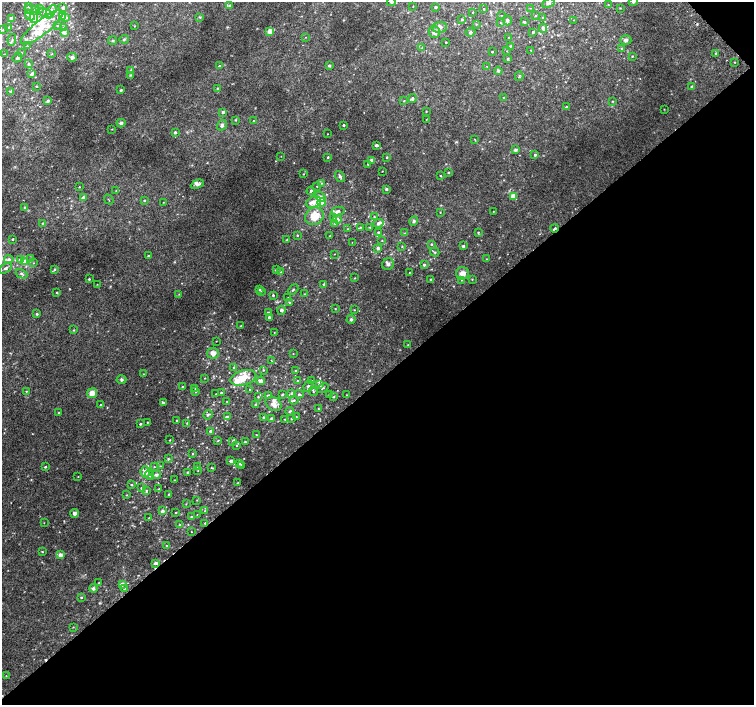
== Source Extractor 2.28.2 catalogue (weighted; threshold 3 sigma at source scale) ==
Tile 12 of 4 x 4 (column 4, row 3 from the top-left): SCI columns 4540-6043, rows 1581-2986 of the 6077 x 6036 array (HDU 1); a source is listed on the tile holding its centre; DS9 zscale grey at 2 x 2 block average (1 PNG px = mean of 2 x 2 image px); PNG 756 x 707 px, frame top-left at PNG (2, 2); each listed source drawn as its Kron ellipse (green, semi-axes under 4 px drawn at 4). Shown black and unused: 46% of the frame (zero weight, under 2 of 3 exposures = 2% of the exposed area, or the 3 px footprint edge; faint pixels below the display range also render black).
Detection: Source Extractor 2.28.2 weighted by HDU 2 'WHT'; one run over the whole footprint, this tile lists its part. Background 0.0287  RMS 0.011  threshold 0.0491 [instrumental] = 3 sigma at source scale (4.5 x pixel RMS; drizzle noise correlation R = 1.50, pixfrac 1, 0.0396/0.0396 arcsec/px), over >= 5 px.
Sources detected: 351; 1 inside a brighter object's white glare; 3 cosmic-ray / hot-pixel residue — neither listed nor drawn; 2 coinciding with a brighter row at this scale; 32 inside a brighter listed object's ellipse — not listed separately; the other 313 listed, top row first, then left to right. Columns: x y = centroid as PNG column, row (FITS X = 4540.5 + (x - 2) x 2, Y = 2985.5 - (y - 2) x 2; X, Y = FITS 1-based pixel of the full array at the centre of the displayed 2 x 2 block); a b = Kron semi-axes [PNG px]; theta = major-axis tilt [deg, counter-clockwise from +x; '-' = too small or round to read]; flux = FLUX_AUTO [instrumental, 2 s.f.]
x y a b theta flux
391 2 4 4 - 3.6
633 2 5 4 - 3.8
548 3 6 4 22 5.5
608 5 2 2 - 1.9
230 6 4 3 - 2.8
28 7 3 3 - 2.6
413 7 2 2 - 0.99
436 7 2 2 - 5.4
63 8 3 3 - 9.3
530 8 2 2 - 0.86
620 8 3 2 - 1.6
29 9 3 2 - 1.7
35 9 3 3 - 1.9
39 9 4 3 - 4.3
484 9 2 2 - 1.5
51 11 7 4 53 9.4
473 12 2 2 - 1.1
46 13 8 4 -23 11
30 15 5 3 - 13
501 15 2 2 - 0.8
62 16 3 3 - 53
535 16 3 3 - 2.2
66 17 3 3 - 3.7
199 17 4 3 - 2.2
12 18 2 2 - 19
34 18 5 4 - 15
543 18 3 3 - 3.1
462 19 3 2 - 3.2
507 20 5 4 - 5.4
573 20 2 2 - 0.72
524 22 3 3 - 2.8
501 23 3 2 - 1
476 24 3 2 - 1.4
57 26 3 2 - 2.7
134 26 2 2 - 1.4
9 27 4 3 - 2.5
42 27 26 7 38 55
63 27 3 3 - 2.4
440 27 7 5 7 9.5
543 28 4 3 - 7.2
3 30 2 2 - 1.3
270 31 3 3 - 32
64 32 3 3 - 16
434 32 6 5 - 13
470 32 5 3 - 3.4
533 32 2 2 - 3.4
306 37 2 2 - 0.88
509 37 2 2 - 1.2
124 39 4 3 - 3
12 40 6 2 81 2.8
626 40 5 5 - 6.4
113 41 4 3 - 2.6
446 42 2 2 - 1.9
27 46 3 2 - 1.7
510 46 3 2 - 2.2
422 48 2 2 - 1.2
622 49 3 3 - 5.7
531 50 3 3 - 1.5
507 51 2 2 - 0.96
492 52 2 2 - 2.4
21 53 3 2 - 1.9
4 54 2 2 - 0.9
51 54 3 2 - 1.3
715 54 3 2 - 4.6
632 56 2 2 - 1.5
72 57 5 3 - 5.5
17 58 5 3 - 3.8
507 59 4 2 - 1.9
735 62 2 2 - 1.1
29 64 3 3 - 4.1
219 66 3 3 - 2.7
329 66 3 2 - 4.6
487 66 2 2 - 0.92
131 70 3 2 - 1.6
498 71 4 3 - 4.2
32 74 4 3 - 6.6
130 75 3 2 - 1.6
519 76 4 2 - 1.8
36 86 2 2 - 1.8
692 87 2 2 - 4.5
217 88 2 2 - 1.7
121 90 4 3 - 2.9
11 92 4 3 - 3.8
504 98 2 2 - 2.3
412 99 4 3 - 3.6
48 101 4 3 - 5.5
404 101 2 2 - 1.5
612 101 3 2 - 1.4
566 107 2 2 - 2.5
664 109 2 2 - 0.98
223 112 3 2 - 5.2
426 112 3 2 - 1.1
426 119 2 2 - 0.82
236 120 3 2 - 1.4
253 121 2 2 - 2.6
121 123 4 4 - 4.8
222 125 5 4 - 6.5
344 125 2 2 - 4
112 129 3 2 - 1.2
175 132 3 3 - 3.6
328 134 2 2 - 0.78
475 139 2 2 - 1.2
376 145 4 3 - 4.7
515 150 4 3 - 4.7
535 155 3 3 - 3.9
281 156 2 2 - 0.83
328 157 2 2 - 2.7
387 157 2 2 - 2.1
372 160 4 3 - 5.8
368 164 2 2 - 2.1
382 171 2 2 - 0.97
448 172 3 2 - 1.9
303 174 2 2 - 1.6
440 175 3 2 - 1.5
340 176 6 3 -55 4.7
322 183 3 2 - 1.3
197 184 7 3 25 6.3
317 186 2 2 - 1.3
79 187 2 2 - 1.4
386 189 3 3 - 3.4
116 191 3 2 - 1.6
311 191 4 3 - 4.5
513 196 3 3 - 30
320 197 6 4 -39 6.6
83 198 2 2 - 15
109 200 5 2 - 1.6
144 200 2 2 - 3.2
163 202 3 2 - 1.1
314 202 8 5 25 18
322 202 4 3 - 72
25 208 3 3 - 2
338 211 6 4 13 6
493 211 2 2 - 1
440 212 3 2 - 0.82
314 216 10 8 37 42
333 217 3 3 - 1.9
374 217 3 3 - 1.9
337 219 4 3 - 8.6
414 221 4 4 - 5.2
43 223 3 3 - 2.2
335 223 2 2 - 1.4
379 223 5 3 - 8.5
360 227 3 2 - 2.1
370 227 2 2 - 1.4
555 228 4 2 - 4
347 229 2 2 - 1.5
378 232 2 2 - 3.3
478 232 3 3 - 2.3
404 233 3 2 - 1.1
297 235 3 2 - 2.1
330 236 2 2 - 1.5
13 239 2 2 - 2.2
287 240 2 2 - 2.1
382 241 3 2 - 1.5
352 242 2 2 - 0.73
431 244 3 3 - 2.1
402 246 3 2 - 1.5
463 246 3 2 - 3.8
378 248 3 3 - 7.8
435 252 5 3 - 3
334 254 2 2 - 0.92
148 256 2 2 - 2.9
9 259 5 4 - 5
20 259 4 3 - 3.9
31 259 3 3 - 4.5
486 259 2 2 - 1.3
25 262 4 3 - 29
34 263 2 2 - 1.2
388 264 6 5 - 7.2
424 265 3 2 - 4.8
5 268 7 4 32 6.3
55 269 3 3 - 2.5
276 270 3 3 - 3
280 272 2 2 - 0.83
409 273 2 2 - 1.2
462 273 6 6 - 17
21 274 6 3 -28 5.2
355 278 2 2 - 1.5
89 279 2 2 - 3
431 279 3 3 - 3.1
472 279 3 2 - 1.4
462 280 2 2 - 1.2
97 284 2 2 - 0.75
323 284 4 3 - 2.8
259 289 3 2 - 7.5
293 290 6 3 43 3.8
57 292 3 2 - 2.4
261 292 4 3 - 2.5
179 294 2 2 - 1.1
304 294 3 2 - 1.4
273 295 3 2 - 2.8
288 298 2 2 - 0.95
290 302 3 3 - 2.6
335 309 2 2 - 1.2
281 310 4 3 - 6.3
354 310 2 2 - 1.4
268 312 2 2 - 2.5
37 314 3 3 - 3.3
269 317 2 2 - 7.8
351 319 4 4 - 4.5
241 326 2 2 - 2.2
74 330 3 2 - 1.5
274 332 2 2 - 0.77
216 341 2 2 - 0.92
408 345 2 2 - 1.1
213 353 6 5 - 16
293 353 2 2 - 0.92
271 361 3 2 - 0.91
234 368 3 3 - 4.2
263 370 3 2 - 1.8
295 370 2 2 - 1.5
144 374 2 2 - 0.96
205 378 2 2 - 1.1
243 378 13 7 16 35
121 379 5 4 - 3.9
261 381 4 4 - 7.8
298 381 2 2 - 3.3
312 381 3 2 - 1.3
320 384 4 3 - 6.5
308 386 5 4 - 6.2
183 387 2 2 - 3.5
195 388 2 2 - 1.2
323 388 6 2 35 2.7
250 390 2 2 - 2.9
26 391 3 2 - 1.7
196 392 2 2 - 1.6
313 392 4 3 - 3.1
92 393 5 5 - 20
221 393 2 2 - 2.4
292 393 3 3 - 6.3
216 394 2 2 - 0.88
299 394 4 3 - 3.9
329 394 4 2 - 1.7
268 395 3 3 - 4.3
282 395 3 2 - 2.1
346 395 3 2 - 1
258 397 3 2 - 1.8
334 397 3 2 - 1.8
294 400 4 3 - 4.7
227 401 2 2 - 1
163 403 3 3 - 6
273 404 8 6 -36 13
100 405 3 2 - 1.1
255 405 3 3 - 3.3
319 409 3 2 - 2
289 411 4 2 - 2.3
59 413 2 2 - 4.1
208 415 5 3 - 3.8
227 417 3 3 - 6.7
263 417 3 3 - 3.3
296 417 2 2 - 1.7
271 418 3 2 - 3.1
285 419 2 2 - 1.1
291 419 2 2 - 2.2
177 420 2 2 - 1.8
147 422 2 2 - 1.6
187 423 3 2 - 1.4
140 424 3 2 - 3.2
211 431 2 2 - 9
257 435 2 2 - 2.2
170 440 2 2 - 1.6
218 440 4 2 - 1.3
233 442 3 2 - 3.4
245 442 3 2 - 2.9
236 445 3 2 - 1.5
193 454 3 2 - 1.6
168 459 3 3 - 2.4
231 461 2 2 - 11
239 463 3 3 - 3.5
241 465 3 2 - 2.5
160 466 3 2 - 1.4
45 467 2 2 - 2.5
154 467 2 2 - 1.2
197 467 3 2 - 1.3
212 468 4 2 - 1.5
198 471 3 2 - 1
145 472 6 5 - 20
188 472 2 2 - 2.5
150 475 5 3 - 3.9
156 475 5 3 - 6.5
78 476 2 2 - 1.1
174 480 2 2 - 1
238 483 2 2 - 4.1
131 484 3 3 - 2.2
142 488 3 2 - 6.1
159 489 3 2 - 2
146 490 3 2 - 2
127 495 3 2 - 1.4
169 495 2 2 - 2.5
197 500 3 2 - 1
186 504 3 2 - 1.2
162 511 4 3 - 5.8
205 511 3 3 - 2.6
176 512 2 2 - 1.5
75 513 4 4 - 7.3
197 514 2 2 - 0.85
192 517 2 2 - 2.8
149 518 2 2 - 2
44 523 2 2 - 0.84
205 523 3 3 - 2.7
180 525 3 2 - 2.7
191 532 2 2 - 0.88
167 546 2 2 - 1.6
42 552 3 2 - 1.7
60 555 3 3 - 17
156 563 3 2 - 11
99 583 3 2 - 1.8
122 584 4 4 - 9.4
124 588 3 3 - 2.4
93 589 4 3 - 5.4
81 597 3 2 - 2.7
73 627 3 2 - 1.2
6 676 2 2 - 1.2
Overlapping masked pixels (flux is a lower limit): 1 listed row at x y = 555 228
Isophote crosses this tile's border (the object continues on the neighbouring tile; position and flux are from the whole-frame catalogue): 2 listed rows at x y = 391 2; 633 2
Diffuse or blended objects may show on this block-average render without a row.